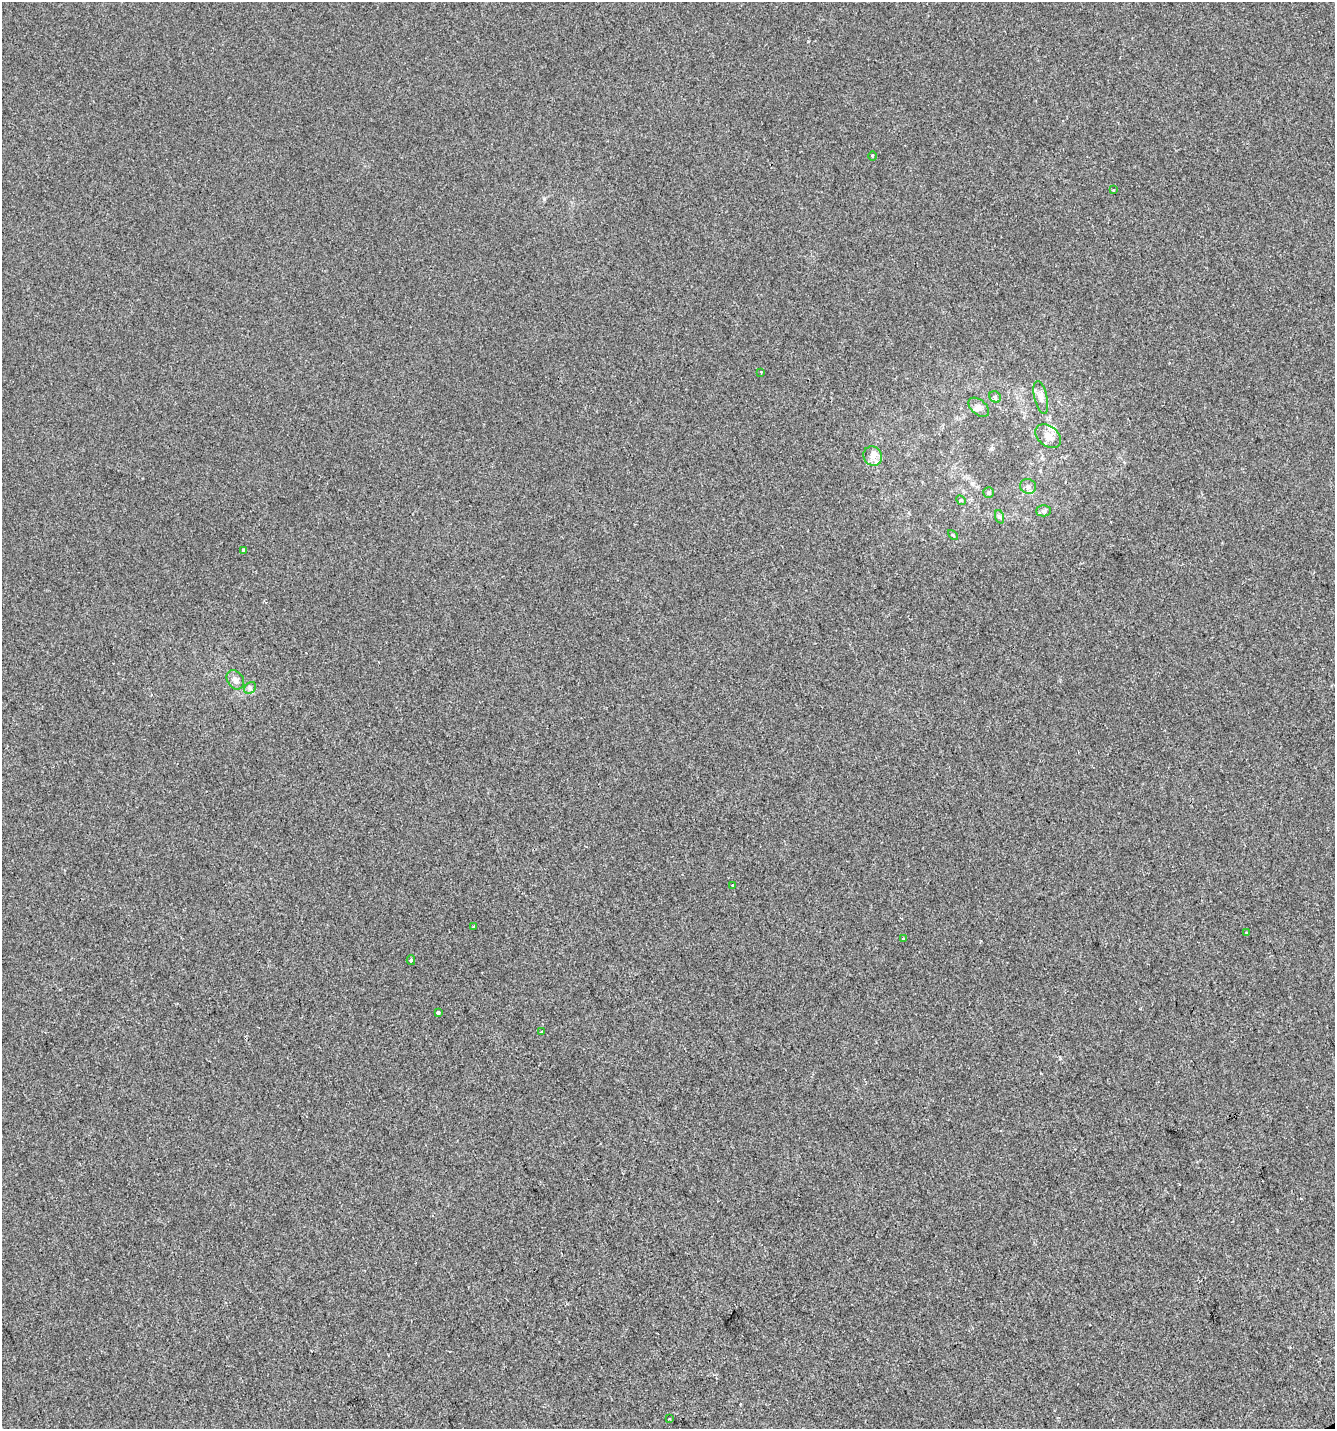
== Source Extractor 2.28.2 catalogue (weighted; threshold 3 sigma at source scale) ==
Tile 6 of 4 x 4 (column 2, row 2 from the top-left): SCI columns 1428-2760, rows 2856-4282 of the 5579 x 5708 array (HDU 1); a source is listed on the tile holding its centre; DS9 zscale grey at full resolution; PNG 1337 x 1431 px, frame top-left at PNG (2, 2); each listed source drawn as its Kron ellipse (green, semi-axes under 4 px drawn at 4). Shown black and unused: <1% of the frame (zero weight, under 2 of 3 exposures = <1% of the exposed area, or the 3 px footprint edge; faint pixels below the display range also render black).
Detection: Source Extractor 2.28.2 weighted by HDU 2 'WHT'; one run over the whole footprint, this tile lists its part. Background 9.99e-06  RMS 0.0042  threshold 0.0187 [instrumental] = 3 sigma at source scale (4.5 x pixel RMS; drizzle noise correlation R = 1.50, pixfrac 1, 0.0396/0.0396 arcsec/px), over >= 5 px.
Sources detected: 29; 4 inside a brighter listed object's ellipse — not listed separately; the other 25 listed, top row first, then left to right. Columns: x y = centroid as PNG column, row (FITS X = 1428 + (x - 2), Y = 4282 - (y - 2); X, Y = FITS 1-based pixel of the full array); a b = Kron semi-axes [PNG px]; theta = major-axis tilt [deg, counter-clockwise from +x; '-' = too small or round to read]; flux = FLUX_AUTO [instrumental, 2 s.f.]
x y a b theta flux
872 156 5 3 - 0.4
1113 190 3 2 - 0.37
761 372 3 2 - 0.62
995 397 6 5 - 0.78
1041 398 17 6 -77 2.3
979 407 12 7 -41 2
1048 436 14 10 -41 3.7
873 456 10 9 - 2.4
1028 486 8 7 - 1.3
989 493 5 5 - 0.79
961 500 5 4 - 0.47
1043 511 7 5 1 0.92
1000 517 7 4 -70 0.74
953 535 6 3 -45 0.46
243 550 3 3 - 0.77
235 680 10 8 -56 2.2
250 688 6 5 - 0.96
733 885 3 3 - 2.2
473 927 3 2 - 0.27
1246 932 3 3 - 1.5
903 938 3 3 - 0.72
411 960 5 3 - 1.1
438 1013 4 3 - 1.8
541 1032 3 2 - 0.32
669 1419 3 3 - 0.62
Unlisted compact peaks at least as high as the median listed source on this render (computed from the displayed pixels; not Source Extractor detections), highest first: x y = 544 199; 1060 1057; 991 449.